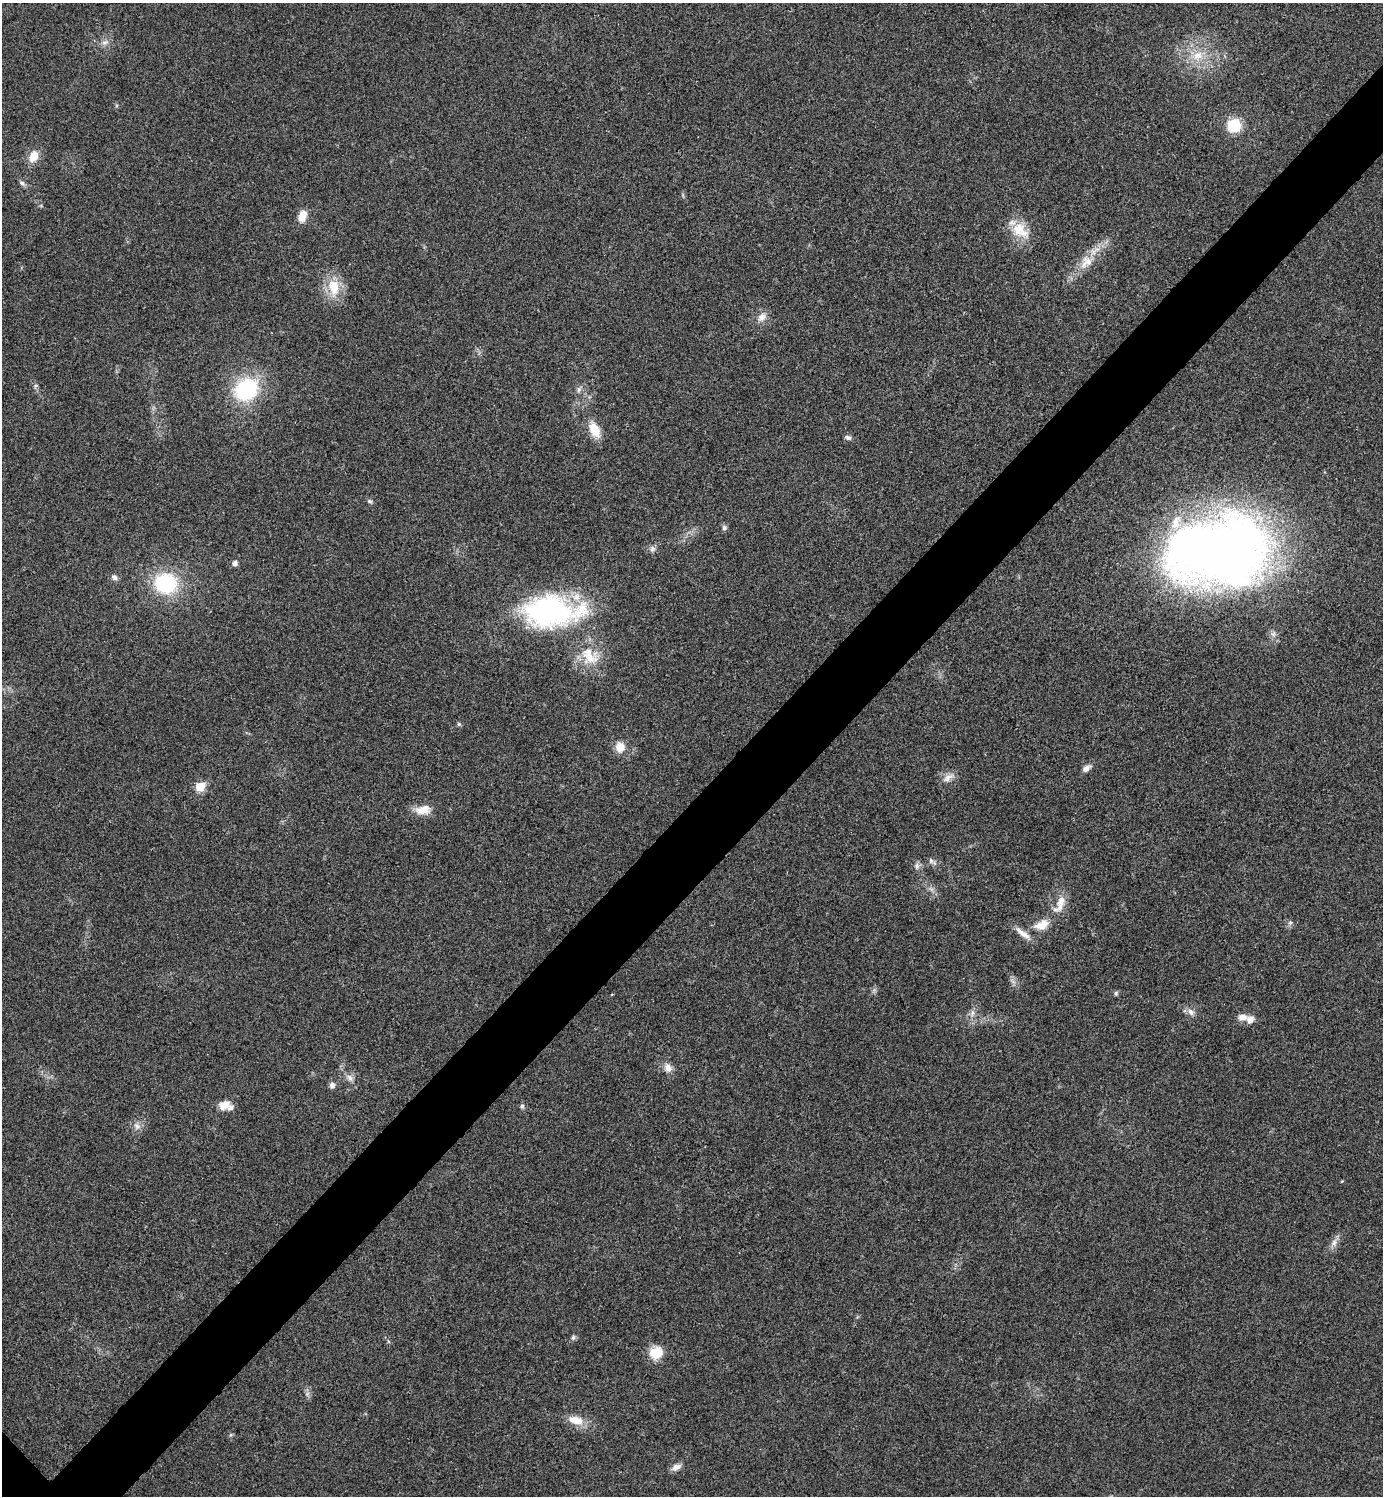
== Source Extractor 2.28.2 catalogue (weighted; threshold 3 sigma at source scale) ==
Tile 10 of 4 x 4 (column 2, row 3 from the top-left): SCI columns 1540-2920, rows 1501-2994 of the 5984 x 5984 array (HDU 1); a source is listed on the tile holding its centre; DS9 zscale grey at full resolution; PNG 1385 x 1498 px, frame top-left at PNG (2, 3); no overlay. Shown black and unused: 6% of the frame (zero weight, under 3 of 4 exposures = <1% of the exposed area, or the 3 px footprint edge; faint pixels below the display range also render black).
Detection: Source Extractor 2.28.2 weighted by HDU 2 'WHT'; one run over the whole footprint, this tile lists its part. Background 0.0208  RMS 0.0056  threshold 0.0253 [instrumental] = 3 sigma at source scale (4.5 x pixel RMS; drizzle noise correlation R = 1.50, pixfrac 1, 0.05/0.05 arcsec/px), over >= 5 px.
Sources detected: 55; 5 inside a brighter listed object's ellipse — not listed separately; the other 50 listed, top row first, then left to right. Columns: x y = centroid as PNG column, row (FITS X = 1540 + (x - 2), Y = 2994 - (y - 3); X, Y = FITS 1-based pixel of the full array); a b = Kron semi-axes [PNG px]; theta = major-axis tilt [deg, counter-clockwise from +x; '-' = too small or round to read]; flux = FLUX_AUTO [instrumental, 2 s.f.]
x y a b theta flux
104 42 10 5 21 1.9
1198 56 17 13 44 9.9
1234 125 12 12 - 18
33 156 13 10 68 7.7
22 183 8 5 -37 1.4
302 216 13 8 68 6.8
1020 230 26 18 -40 13
1086 262 20 14 46 9.1
334 287 24 14 -85 14
762 317 12 10 36 4.3
246 390 23 19 37 49
579 390 8 5 69 1.6
595 430 19 11 -61 9.5
848 437 9 6 -18 1.5
370 501 7 5 -21 1
724 528 7 6 - 1.3
652 548 9 7 39 1.9
1218 551 104 67 6 510
235 563 7 6 - 1.8
114 577 8 6 -36 1.9
166 583 23 21 -9 40
550 611 68 35 0 110
589 658 27 16 -14 14
459 724 6 5 - 0.83
620 747 12 11 - 6.3
1086 768 12 7 35 2.5
948 778 15 8 37 3.8
200 787 6 5 - 20
423 810 21 11 10 7.5
931 860 8 5 -70 1.3
917 866 9 6 -81 1.9
1060 903 26 10 75 7.7
1290 923 6 5 - 1.1
1042 925 22 12 22 8.4
1116 993 6 5 - 1.1
1191 1012 11 7 -52 2.6
972 1013 9 4 82 1.8
1242 1017 12 8 2 4
668 1068 10 9 - 3.9
350 1077 10 7 -52 2.5
332 1085 7 7 - 2
224 1105 15 10 22 5.5
522 1106 6 6 - 1
137 1126 9 7 -52 2.4
1342 1181 4 3 - 0.45
1334 1243 11 6 44 2.8
573 1337 7 5 68 1.2
656 1353 16 14 17 10
576 1420 21 11 -12 8.1
677 1467 14 7 18 3.1